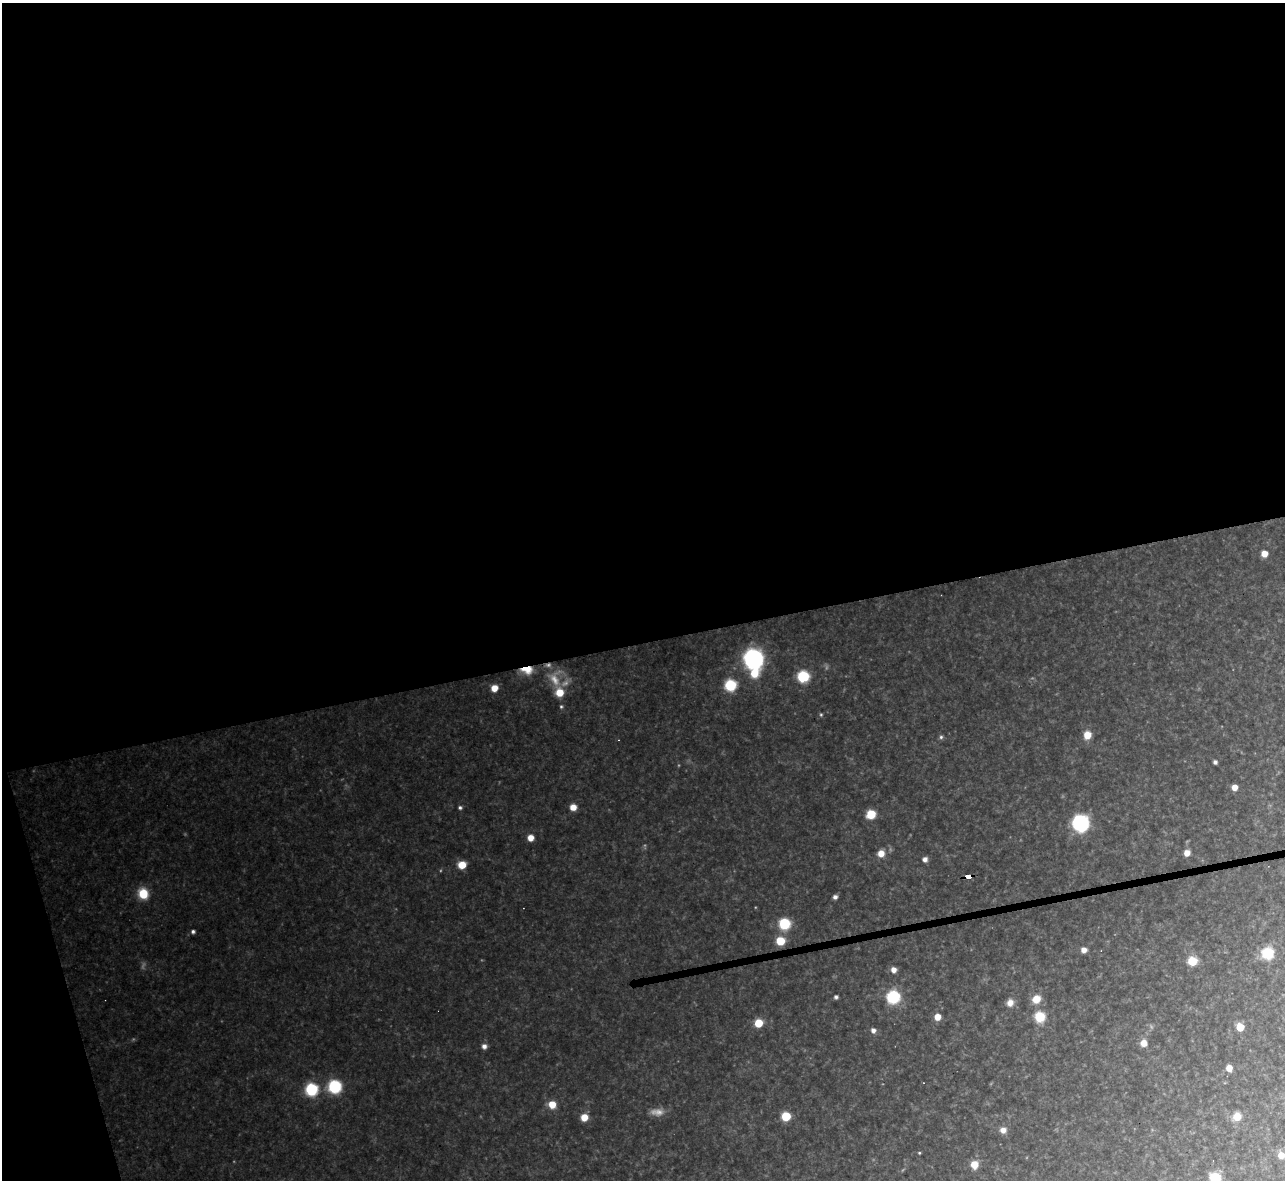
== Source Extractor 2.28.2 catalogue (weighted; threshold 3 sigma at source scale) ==
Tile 1 of 4 x 4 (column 1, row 1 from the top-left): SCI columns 1-1283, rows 3678-4855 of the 5133 x 5115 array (HDU 1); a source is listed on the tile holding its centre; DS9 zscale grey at full resolution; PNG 1287 x 1182 px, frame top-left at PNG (2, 3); no overlay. Shown black and unused: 56% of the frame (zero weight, under 3 of 4 exposures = <1% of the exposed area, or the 3 px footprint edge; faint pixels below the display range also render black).
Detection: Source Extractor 2.28.2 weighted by HDU 2 'WHT'; one run over the whole footprint, this tile lists its part. Background 0.327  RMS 0.02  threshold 0.0884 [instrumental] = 3 sigma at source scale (4.5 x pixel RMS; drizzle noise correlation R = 1.50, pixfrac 1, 0.05/0.05 arcsec/px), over >= 5 px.
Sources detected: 60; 4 too faint to see at this stretch — not listed; the other 56 listed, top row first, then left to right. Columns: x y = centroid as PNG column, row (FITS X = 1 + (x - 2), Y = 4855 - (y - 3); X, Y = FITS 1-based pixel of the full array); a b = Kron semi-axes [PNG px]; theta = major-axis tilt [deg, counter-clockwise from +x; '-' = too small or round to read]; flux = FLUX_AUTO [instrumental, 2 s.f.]
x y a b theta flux
1264 554 6 5 - 19
754 659 10 10 - 480
527 670 14 9 -4 29
754 673 10 9 - 34
803 676 7 7 - 120
730 685 7 7 - 110
494 688 6 6 - 20
559 692 7 7 - 35
561 706 5 4 - 2.6
821 715 5 4 - 2.4
1087 735 7 6 - 28
941 737 5 5 - 3.4
1215 762 4 4 - 4.5
1235 787 5 5 - 14
460 807 5 5 - 3.6
573 807 6 6 - 18
871 814 7 6 - 46
1080 823 11 11 - 200
530 838 6 6 - 17
881 853 6 6 - 19
1187 853 6 5 - 15
925 859 5 5 - 7.3
462 865 7 6 - 31
969 876 6 4 8 93
143 894 9 8 - 52
835 897 5 5 - 5.8
784 924 7 7 - 100
193 931 4 4 - 4.6
780 941 7 6 - 47
1084 950 5 5 - 11
1268 953 7 7 - 110
1192 961 6 6 - 55
893 970 6 6 - 11
836 997 4 4 - 4
893 997 7 7 - 190
1036 999 8 7 - 27
1010 1003 9 8 - 12
937 1017 6 6 - 19
1040 1017 7 7 - 59
758 1023 6 6 - 44
1240 1027 5 5 - 59
873 1030 5 5 - 8.6
1144 1043 6 6 - 17
484 1046 6 6 - 7.6
1229 1068 6 6 - 15
335 1086 9 8 - 110
311 1089 7 7 - 150
552 1104 7 6 - 27
786 1116 6 6 - 62
584 1117 6 6 - 26
1237 1117 7 7 - 28
1003 1130 7 7 - 11
919 1153 3 3 - 1.9
1281 1155 6 6 - 16
974 1165 6 6 - 29
1215 1178 7 7 - 69
Overlapping masked pixels (flux is a lower limit): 2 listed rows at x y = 527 670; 969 876
Isophote crosses this tile's border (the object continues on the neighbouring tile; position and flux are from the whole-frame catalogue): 1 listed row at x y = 1215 1178